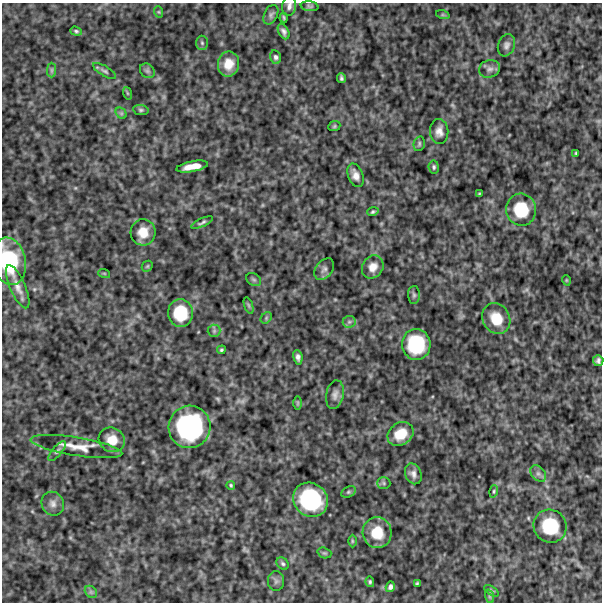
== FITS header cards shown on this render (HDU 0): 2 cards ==
NAXIS1  =                  600
NAXIS2  =                  600

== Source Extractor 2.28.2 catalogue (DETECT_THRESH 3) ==
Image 600 x 600 px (HDU 0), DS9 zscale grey, 1 PNG px = 1 image px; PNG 604 x 604 px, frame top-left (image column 1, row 600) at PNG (2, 3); each listed source drawn as its Kron ellipse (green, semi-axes under 4 px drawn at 4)
Background 546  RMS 120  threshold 368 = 3 sigma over >= 5 px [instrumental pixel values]
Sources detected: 78; all 78 listed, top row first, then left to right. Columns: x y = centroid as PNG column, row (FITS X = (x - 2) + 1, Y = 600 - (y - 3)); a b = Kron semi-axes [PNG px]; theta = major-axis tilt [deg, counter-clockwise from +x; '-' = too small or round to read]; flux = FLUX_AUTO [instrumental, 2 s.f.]
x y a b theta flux
289 6 10 7 79 3.3e+04
310 6 9 5 -9 1.6e+04
159 12 6 4 -71 9.1e+03
271 15 10 6 63 2.5e+04
443 15 7 4 -18 1.1e+04
284 18 5 2 - 1.1e+04
76 31 6 4 -19 1.4e+04
284 31 8 5 -63 2.6e+04
202 43 7 6 - 1.7e+04
506 45 11 8 68 3.7e+04
275 57 7 5 -75 2.2e+04
228 64 12 10 79 1.2e+05
490 69 10 8 16 3.9e+04
52 70 7 4 90 1.7e+04
105 71 13 5 -31 2.3e+04
147 71 8 6 -44 2.3e+04
341 78 5 3 - 1.6e+04
127 93 6 4 -71 1.0e+04
141 110 8 5 -9 1.6e+04
121 113 6 5 - 1.4e+04
334 126 6 5 - 1.1e+04
439 132 12 9 -88 5.1e+04
419 144 7 5 76 1.5e+04
576 153 3 3 - 8.5e+03
192 166 16 5 11 1.2e+05
434 167 7 5 -82 1.6e+04
356 175 12 7 -71 5.4e+04
479 194 4 4 - 8.9e+03
521 210 16 15 - 3.0e+05
373 212 6 4 17 1.4e+04
202 223 12 4 24 2.1e+04
143 232 13 12 - 1.2e+05
9 261 24 16 -79 5.9e+05
147 266 6 5 - 1.1e+04
373 267 12 10 56 7.5e+04
324 269 12 8 53 3.4e+04
104 273 6 3 -19 8.1e+03
254 279 8 5 -34 1.8e+04
566 280 5 3 - 6.5e+03
18 287 23 7 -66 8.3e+04
414 295 9 5 -89 1.9e+04
249 305 9 4 -71 1.4e+04
180 313 14 12 -85 2.9e+05
266 318 6 5 - 1.4e+04
496 319 16 13 -63 1.9e+05
349 322 6 6 - 2.0e+04
214 331 6 6 - 1.8e+04
416 344 15 14 - 4.8e+05
221 350 4 4 - 1.2e+04
298 357 7 4 -80 3.0e+04
598 361 5 5 - 2.5e+04
335 395 14 8 79 4.5e+04
298 403 6 4 90 1.0e+04
190 427 21 21 - 1.1e+06
401 434 14 11 32 1.5e+05
112 440 13 12 - 1.2e+05
76 446 46 9 -9 1.5e+05
57 451 12 5 51 2.3e+04
413 474 11 8 -68 4.2e+04
538 474 9 6 -48 3.1e+04
384 483 7 6 - 1.6e+04
231 485 4 3 - 9.8e+03
494 491 6 4 73 1.2e+04
348 492 8 5 27 1.6e+04
311 500 18 16 -40 6.9e+05
53 504 12 11 - 5.1e+04
550 526 17 16 - 4.0e+05
377 533 15 14 - 2.0e+05
352 541 6 4 -90 1.1e+04
324 553 7 5 -19 1.3e+04
283 564 7 5 -45 1.7e+04
276 581 10 8 90 2.4e+04
370 582 5 4 - 1.2e+04
417 583 4 3 - 1.0e+04
390 587 5 4 - 2.5e+04
492 591 8 4 -30 1.2e+04
91 592 7 5 -45 1.9e+04
489 596 7 4 -71 1.5e+04
At the frame edge (FLAGS 8, measured only in part): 2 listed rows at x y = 289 6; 9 261